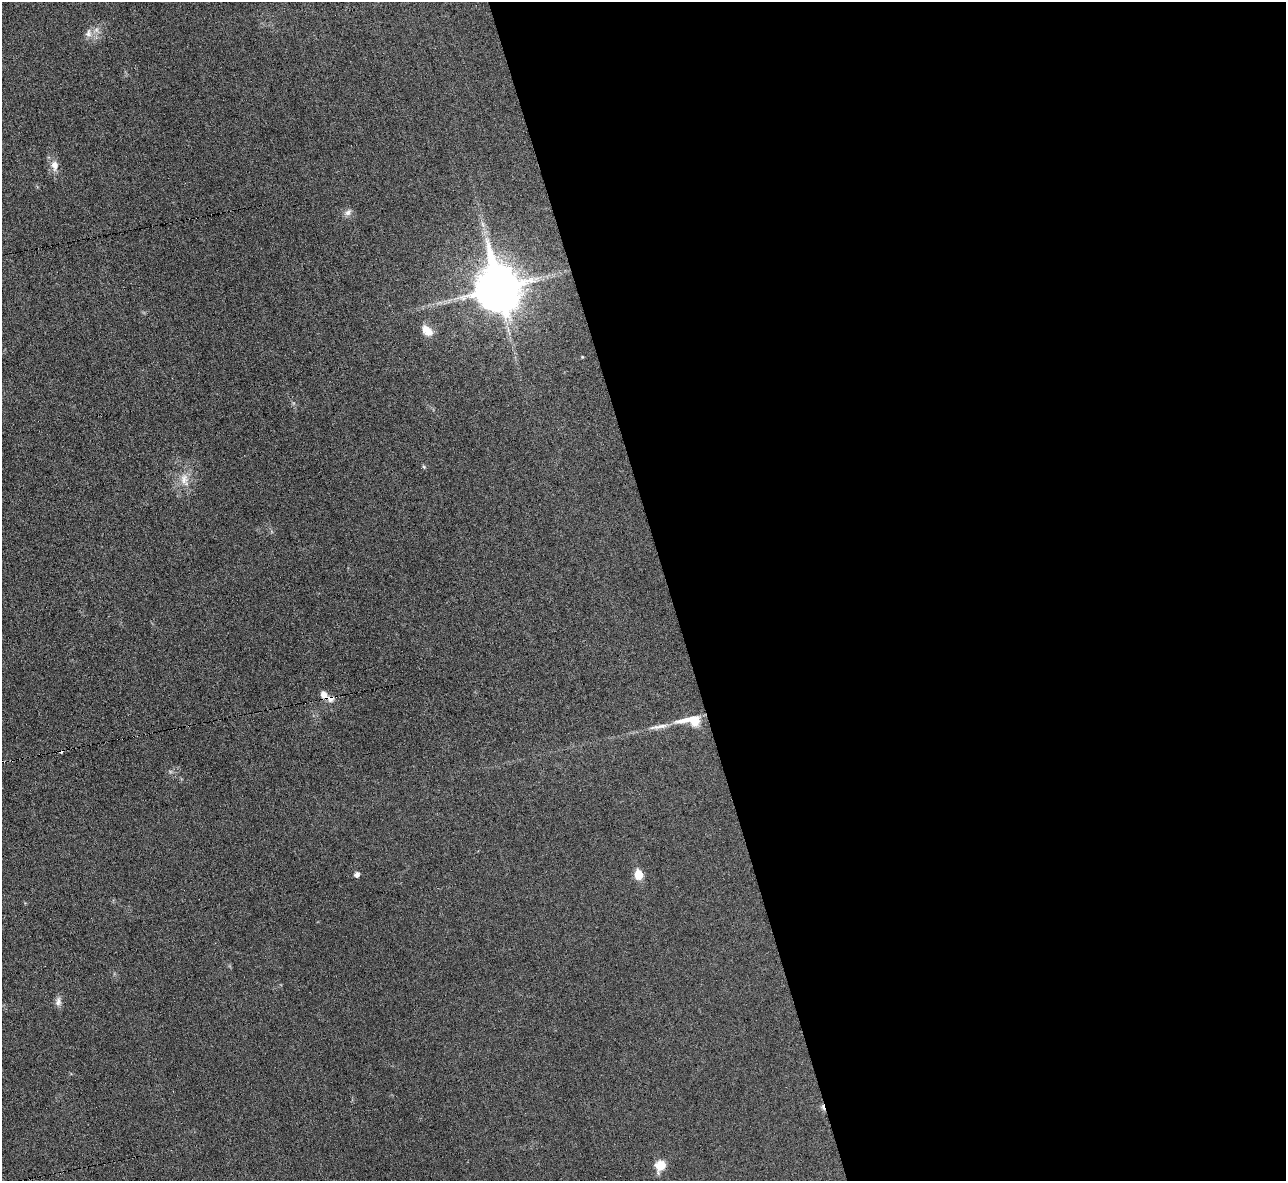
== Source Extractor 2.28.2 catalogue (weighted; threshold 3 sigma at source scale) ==
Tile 8 of 4 x 4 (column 4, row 2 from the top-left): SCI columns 3854-5137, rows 2502-3680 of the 5139 x 5124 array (HDU 1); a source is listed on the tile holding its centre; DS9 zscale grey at full resolution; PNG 1288 x 1183 px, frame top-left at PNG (2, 2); no overlay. Shown black and unused: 48% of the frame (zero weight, under 3 of 6 exposures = <1% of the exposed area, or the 3 px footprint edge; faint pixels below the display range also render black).
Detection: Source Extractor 2.28.2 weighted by HDU 2 'WHT'; one run over the whole footprint, this tile lists its part. Background 0.035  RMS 0.0039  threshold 0.0158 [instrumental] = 3 sigma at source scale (4.09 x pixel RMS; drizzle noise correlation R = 1.36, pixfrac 0.8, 0.05/0.05 arcsec/px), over >= 5 px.
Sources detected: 19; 2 cosmic-ray / hot-pixel residue — not listed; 3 inside a brighter listed object's ellipse — not listed separately; the other 14 listed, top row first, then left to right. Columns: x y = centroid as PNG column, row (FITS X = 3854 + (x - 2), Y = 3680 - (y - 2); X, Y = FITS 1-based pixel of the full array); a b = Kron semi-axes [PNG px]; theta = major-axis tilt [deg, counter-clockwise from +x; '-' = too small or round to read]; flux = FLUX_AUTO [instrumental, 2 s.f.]
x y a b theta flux
88 33 12 9 79 2.1
55 165 12 8 -86 2.8
348 212 11 7 47 1.5
498 288 16 13 -73 1400
427 330 15 10 -46 4
582 357 4 4 - 0.32
424 467 5 4 - 0.45
184 480 20 12 -77 4.9
324 694 9 7 -48 2.3
688 719 35 6 12 5.9
357 874 5 5 - 1.7
638 875 6 5 - 11
58 1001 13 8 84 1.7
660 1165 10 8 63 6.2